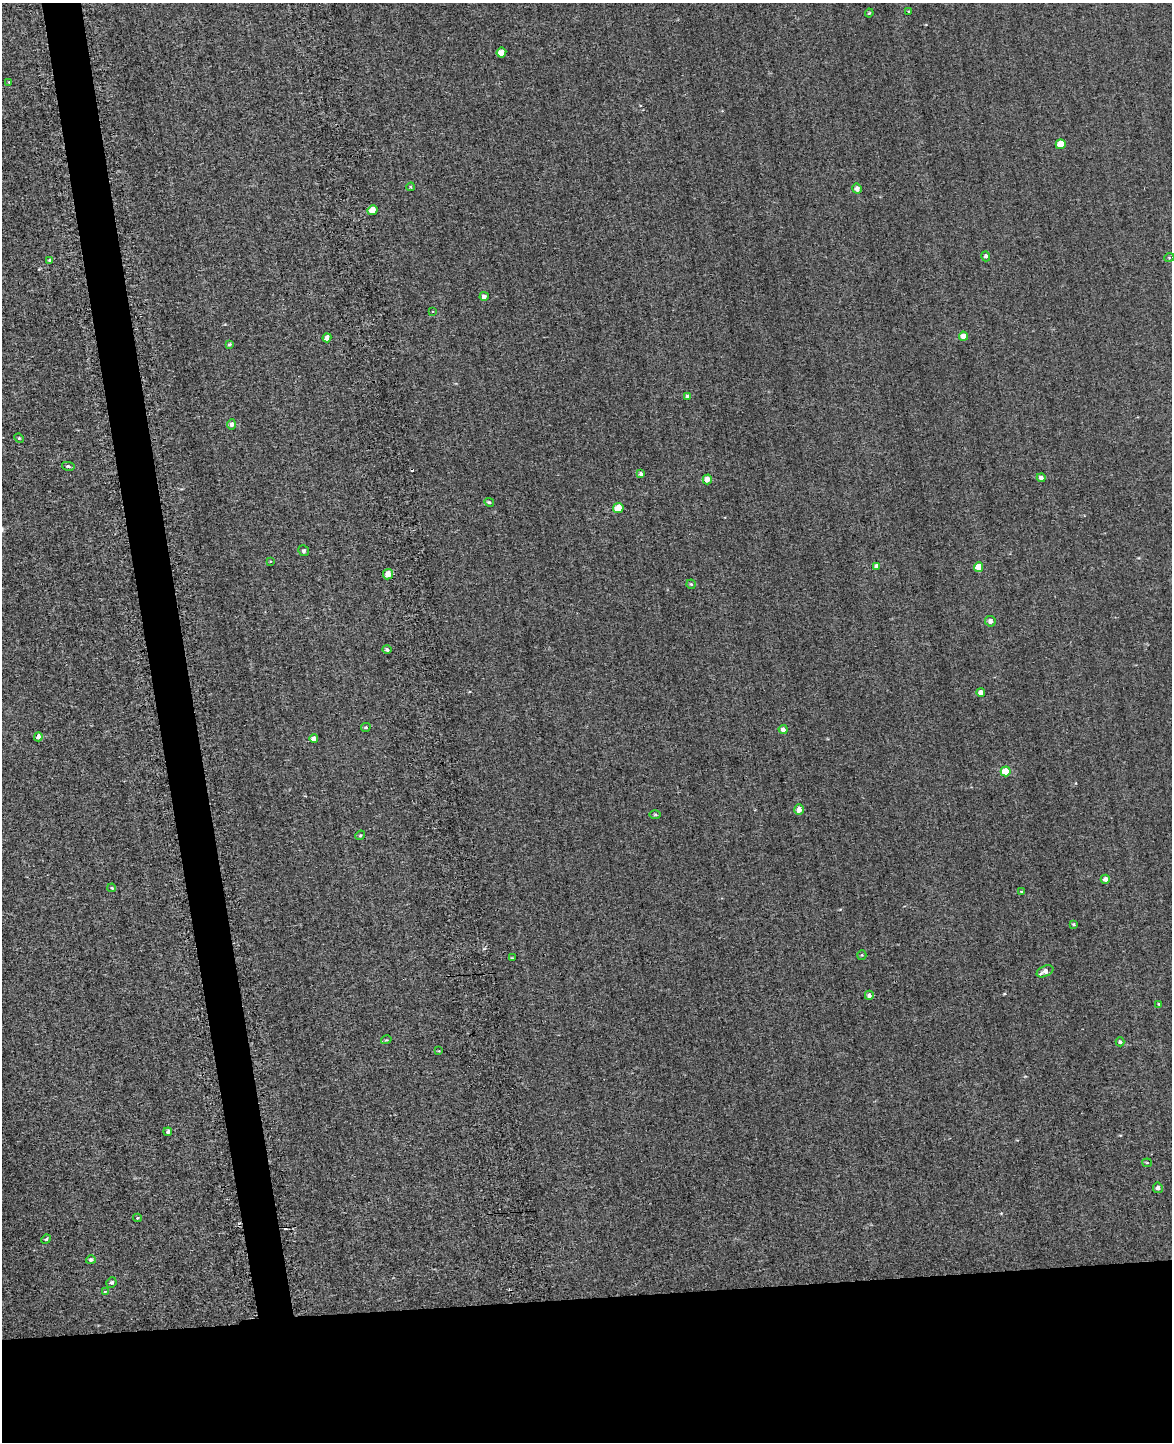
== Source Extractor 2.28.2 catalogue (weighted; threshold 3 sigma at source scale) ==
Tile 11 of 4 x 3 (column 3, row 3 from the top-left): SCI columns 2380-3549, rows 477-1916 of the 4981 x 4952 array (HDU 1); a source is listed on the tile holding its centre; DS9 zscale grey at full resolution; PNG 1174 x 1444 px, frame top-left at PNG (2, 3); each listed source drawn as its Kron ellipse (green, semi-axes under 4 px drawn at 4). Shown black and unused: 13% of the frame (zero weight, under 2 of 3 exposures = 12% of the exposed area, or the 3 px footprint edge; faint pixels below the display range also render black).
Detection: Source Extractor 2.28.2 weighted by HDU 2 'WHT'; one run over the whole footprint, this tile lists its part. Background 0.58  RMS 3.4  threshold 15.2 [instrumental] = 3 sigma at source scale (4.5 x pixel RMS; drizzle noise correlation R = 1.50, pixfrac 1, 0.05/0.05 arcsec/px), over >= 5 px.
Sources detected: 63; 1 cosmic-ray / hot-pixel residue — neither listed nor drawn; the other 62 listed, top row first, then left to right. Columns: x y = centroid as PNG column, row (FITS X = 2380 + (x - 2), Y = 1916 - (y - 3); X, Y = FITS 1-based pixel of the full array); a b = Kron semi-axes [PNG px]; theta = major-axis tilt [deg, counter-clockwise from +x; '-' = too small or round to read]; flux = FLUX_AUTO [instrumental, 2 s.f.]
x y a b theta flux
909 12 3 2 - 260
869 13 4 3 - 330
501 53 5 4 - 3800
9 82 3 3 - 250
1061 144 5 5 - 7300
411 187 4 4 - 450
857 189 5 4 - 1900
372 210 5 5 - 6400
986 256 5 4 - 820
1169 258 5 3 - 300
49 260 4 3 - 500
484 296 4 4 - 1100
433 312 3 2 - 380
963 336 4 4 - 3200
327 338 4 4 - 1800
229 344 4 3 - 610
687 396 4 3 - 610
231 424 5 4 - 1500
19 438 5 4 - 330
68 466 6 4 -11 550
641 474 4 3 - 930
1041 478 4 4 - 1300
707 479 5 4 - 2600
489 502 5 3 - 620
618 508 5 5 - 7000
304 551 5 5 - 550
270 561 3 3 - 260
876 566 4 4 - 1200
978 567 5 4 - 5000
388 574 5 5 - 3100
691 584 5 4 - 440
990 621 5 5 - 1600
387 649 4 4 - 820
981 693 4 4 - 3000
366 727 5 4 - 460
783 729 4 4 - 1500
38 737 4 4 - 2000
314 739 4 4 - 2200
1006 771 5 5 - 9600
799 810 5 4 - 2500
655 814 6 4 0 420
360 835 5 4 - 390
1105 879 4 4 - 1700
112 888 4 3 - 420
1021 892 3 3 - 400
1073 924 4 4 - 320
862 955 5 4 - 320
512 958 4 2 - 240
1045 971 9 5 24 2000
869 995 4 4 - 1000
1159 1004 4 4 - 340
386 1040 5 3 - 280
1120 1042 4 4 - 700
439 1051 3 3 - 220
168 1132 4 3 - 810
1147 1163 5 4 - 390
1158 1188 5 5 - 1600
137 1218 4 4 - 330
46 1239 5 4 - 440
91 1260 5 4 - 750
111 1282 5 5 - 670
105 1292 4 3 - 360